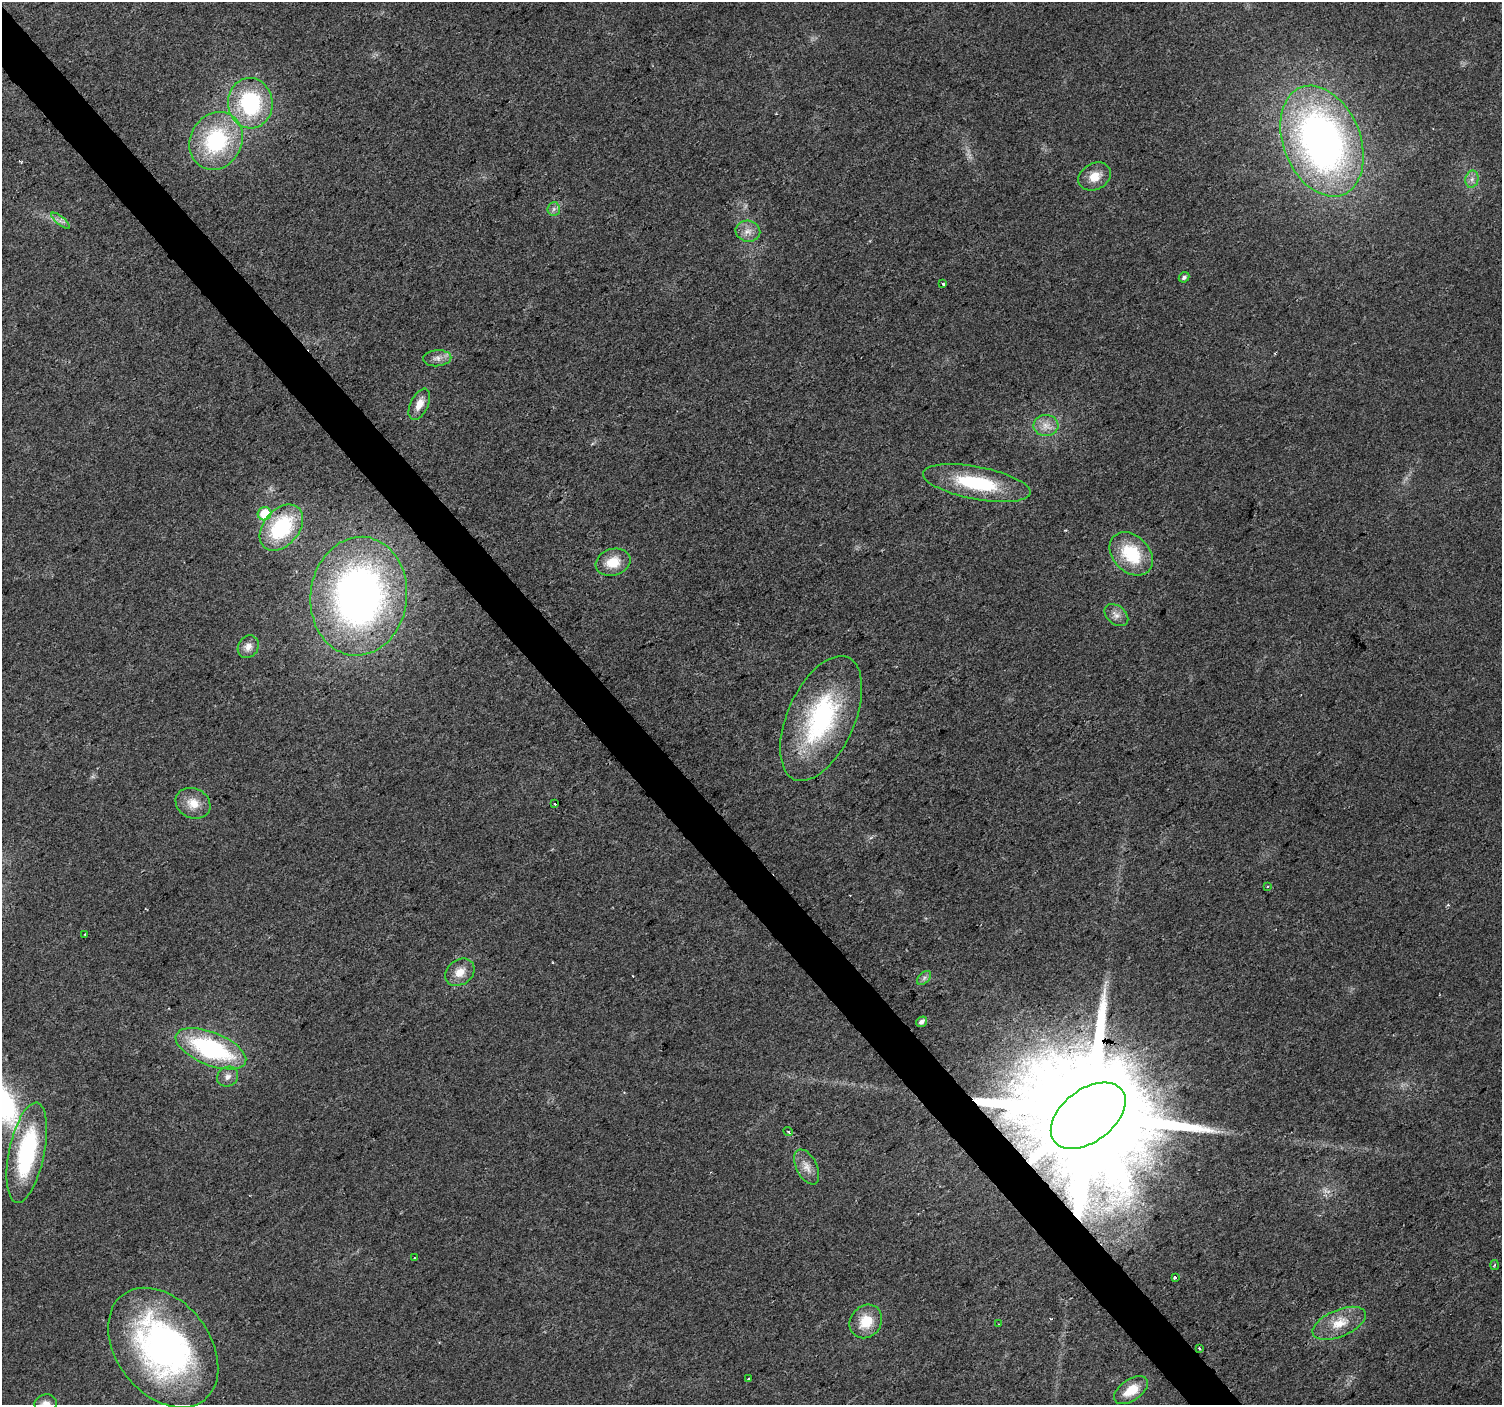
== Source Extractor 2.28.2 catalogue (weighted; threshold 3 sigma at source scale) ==
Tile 11 of 4 x 4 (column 3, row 3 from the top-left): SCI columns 3005-4504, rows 1609-3011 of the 6004 x 5959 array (HDU 1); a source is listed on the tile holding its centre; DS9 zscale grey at full resolution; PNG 1504 x 1407 px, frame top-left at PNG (2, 2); each listed source drawn as its Kron ellipse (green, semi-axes under 4 px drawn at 4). Shown black and unused: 3% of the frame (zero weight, under 2 of 3 exposures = <1% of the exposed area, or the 3 px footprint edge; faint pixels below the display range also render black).
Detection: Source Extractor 2.28.2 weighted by HDU 2 'WHT'; one run over the whole footprint, this tile lists its part. Background 0.023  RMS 0.0061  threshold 0.0276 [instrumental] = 3 sigma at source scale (4.5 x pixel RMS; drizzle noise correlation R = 1.50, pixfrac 1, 0.0396/0.0396 arcsec/px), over >= 5 px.
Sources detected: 52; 1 too faint to see at this stretch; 5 cosmic-ray / hot-pixel residue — neither listed nor drawn; the other 46 listed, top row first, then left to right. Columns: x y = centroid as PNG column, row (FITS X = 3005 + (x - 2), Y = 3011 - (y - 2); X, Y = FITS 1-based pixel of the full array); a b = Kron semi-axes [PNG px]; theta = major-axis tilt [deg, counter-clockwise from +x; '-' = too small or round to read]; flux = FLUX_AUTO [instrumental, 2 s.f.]
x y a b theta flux
250 103 25 22 -86 60
216 141 30 25 62 62
1322 141 58 38 -68 300
1095 176 17 13 28 9
1472 179 9 6 77 2.7
554 209 7 6 - 1.8
60 221 11 3 -39 1.7
748 231 12 10 -12 5.2
1184 277 5 4 - 1.8
943 284 3 2 - 1.1
437 358 14 8 4 4
419 404 16 9 64 6.4
1046 425 12 10 2 5.9
977 483 55 16 -11 46
265 514 7 6 - 19
281 528 26 18 50 56
1131 554 25 18 -45 32
613 562 18 13 18 13
359 596 59 48 83 300
1116 615 13 9 -40 4.1
248 647 12 10 55 4.5
821 718 67 33 66 97
193 803 18 15 -25 9.5
555 804 3 3 - 2.4
1268 886 3 3 - 1.8
85 934 3 2 - 0.47
460 972 16 12 38 8.3
924 978 8 5 46 1.8
922 1022 6 4 34 2.2
211 1049 37 16 -22 84
228 1077 11 9 33 3.5
1088 1116 42 26 37 38000
788 1131 5 3 - 2.8
27 1153 51 17 78 75
807 1167 19 10 -63 6.2
414 1258 3 2 - 0.48
1494 1265 5 3 - 0.69
1175 1278 3 3 - 3.2
866 1321 18 15 50 15
1339 1323 28 13 23 13
999 1324 3 2 - 0.55
163 1348 66 46 -52 220
1199 1349 3 3 - 2.6
749 1379 4 3 - 1.6
1131 1390 19 10 34 12
46 1404 11 9 8 4.1
Overlapping masked pixels (flux is a lower limit): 2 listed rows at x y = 1088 1116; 1199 1349
Isophote crosses this tile's border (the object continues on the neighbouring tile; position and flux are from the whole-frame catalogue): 1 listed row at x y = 46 1404